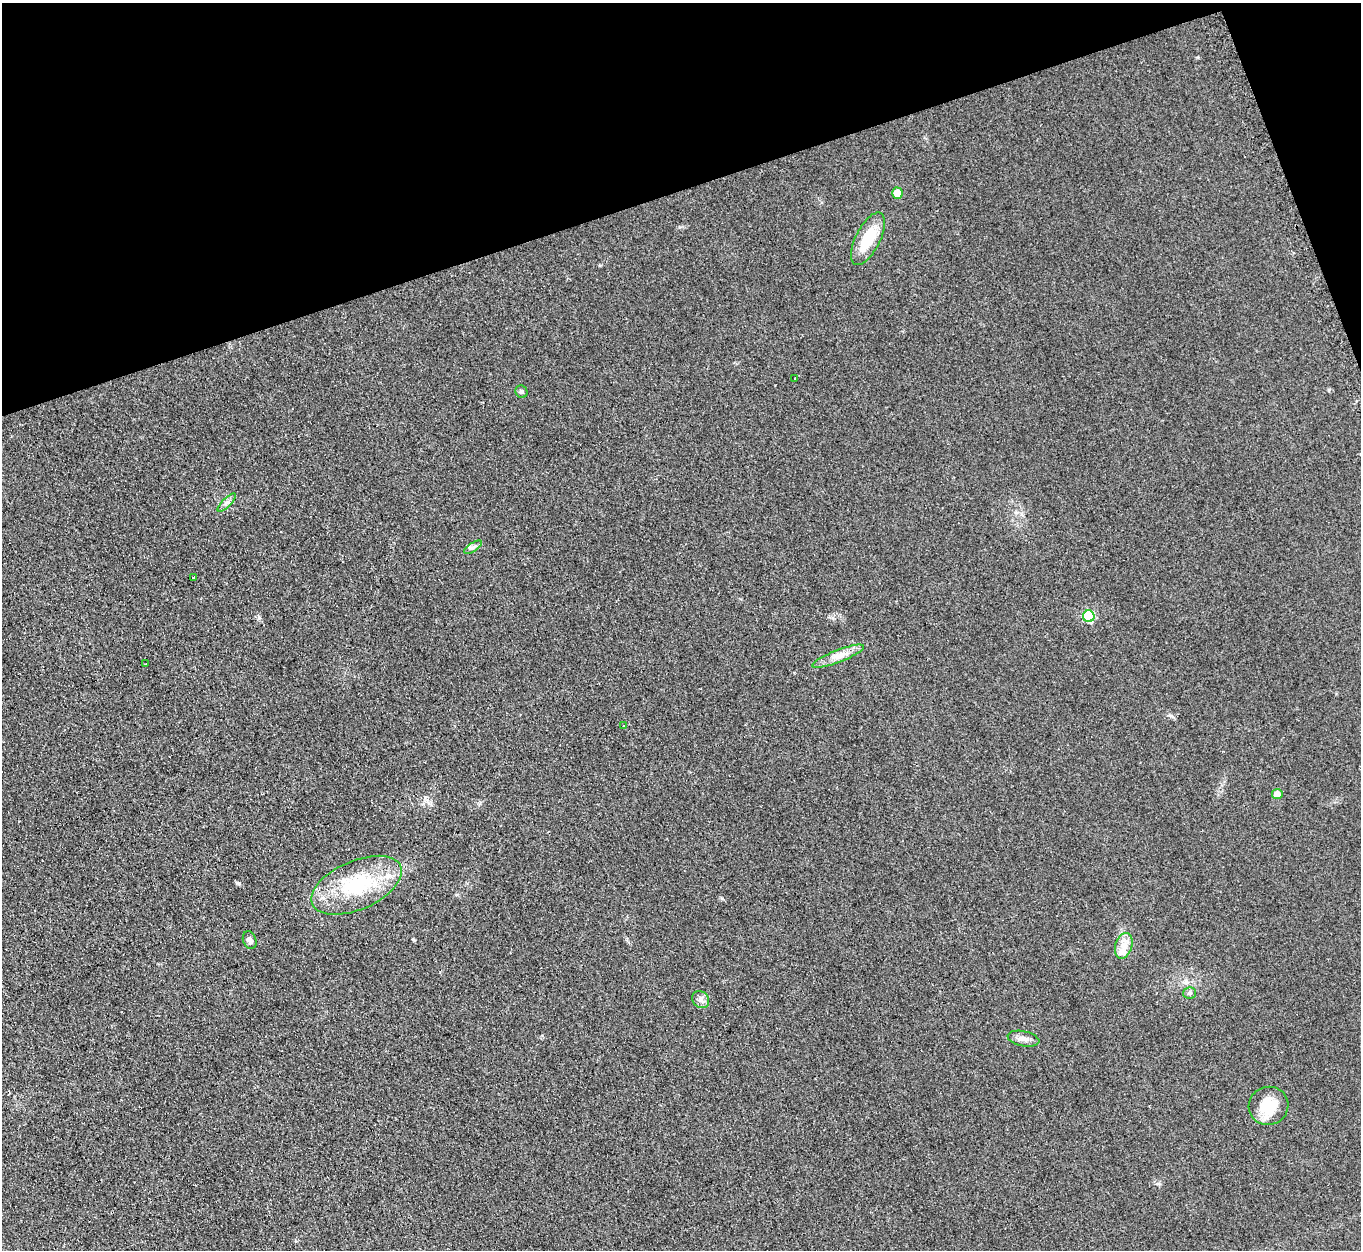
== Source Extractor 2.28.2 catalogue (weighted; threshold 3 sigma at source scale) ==
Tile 3 of 4 x 4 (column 3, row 1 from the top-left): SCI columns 2735-4093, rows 4027-5274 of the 5460 x 5421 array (HDU 1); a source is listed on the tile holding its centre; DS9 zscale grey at full resolution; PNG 1363 x 1252 px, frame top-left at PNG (2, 3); each listed source drawn as its Kron ellipse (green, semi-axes under 4 px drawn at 4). Shown black and unused: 17% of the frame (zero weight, under 2 of 3 exposures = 2% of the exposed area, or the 3 px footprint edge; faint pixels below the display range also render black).
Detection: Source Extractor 2.28.2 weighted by HDU 2 'WHT'; one run over the whole footprint, this tile lists its part. Background 0.0959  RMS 0.012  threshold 0.0519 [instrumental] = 3 sigma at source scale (4.5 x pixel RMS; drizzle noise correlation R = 1.50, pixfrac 1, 0.05/0.05 arcsec/px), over >= 5 px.
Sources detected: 21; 2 inside a brighter listed object's ellipse — not listed separately; the other 19 listed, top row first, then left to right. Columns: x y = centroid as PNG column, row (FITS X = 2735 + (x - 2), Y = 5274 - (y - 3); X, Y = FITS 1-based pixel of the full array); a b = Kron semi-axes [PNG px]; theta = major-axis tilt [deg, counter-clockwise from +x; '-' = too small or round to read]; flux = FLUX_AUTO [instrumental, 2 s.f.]
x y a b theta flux
897 193 6 5 - 15
868 239 29 12 63 39
795 378 3 3 - 3.5
521 392 6 6 - 2.8
227 503 12 4 45 4.1
473 547 10 4 34 3
194 577 3 3 - 4
1089 616 6 5 - 80
838 656 27 6 21 13
146 664 2 2 - 0.93
623 725 3 3 - 5.8
1277 794 5 5 - 9.7
357 885 48 24 24 85
250 940 9 6 -68 4.3
1124 946 13 8 74 10
1190 993 6 5 - 2.7
701 1000 9 8 - 5
1023 1039 16 7 -11 6.8
1269 1106 20 19 - 34
Unlisted compact peaks at least as high as the median listed source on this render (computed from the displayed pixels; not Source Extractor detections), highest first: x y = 238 883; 259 618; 722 898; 413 939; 1329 390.